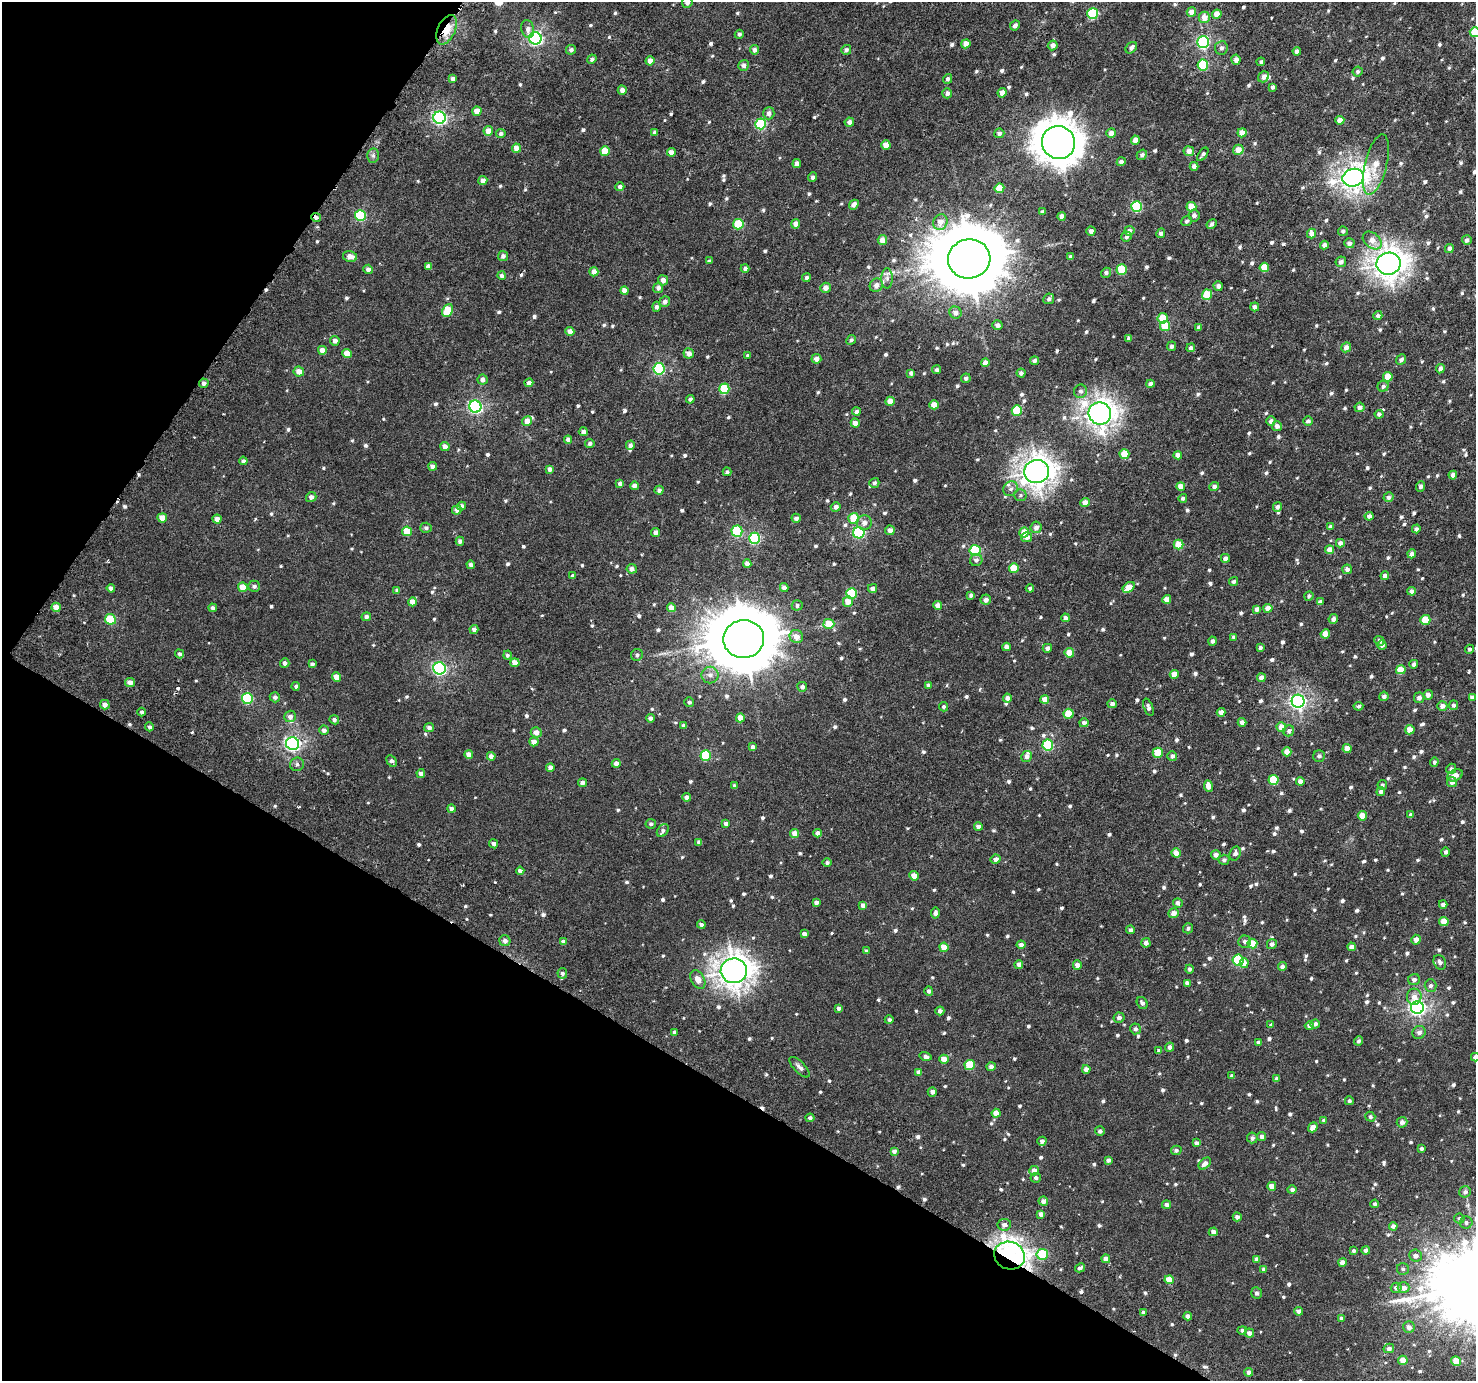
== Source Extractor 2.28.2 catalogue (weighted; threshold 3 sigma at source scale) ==
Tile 9 of 4 x 4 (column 1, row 3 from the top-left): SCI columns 76-1549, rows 1719-3097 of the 6041 x 6121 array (HDU 1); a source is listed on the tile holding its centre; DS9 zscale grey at full resolution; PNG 1478 x 1383 px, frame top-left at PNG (2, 2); each listed source drawn as its Kron ellipse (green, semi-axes under 4 px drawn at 4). Shown black and unused: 29% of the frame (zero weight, under 3 of 6 exposures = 5% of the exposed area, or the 3 px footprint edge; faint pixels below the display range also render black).
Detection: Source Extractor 2.28.2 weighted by HDU 2 'WHT'; one run over the whole footprint, this tile lists its part. Background 2.94e-04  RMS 0.0013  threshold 0.00512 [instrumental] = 3 sigma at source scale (4.09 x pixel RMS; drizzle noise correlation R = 1.36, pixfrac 0.8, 0.0396/0.0396 arcsec/px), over >= 5 px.
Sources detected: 968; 1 cosmic-ray / hot-pixel residue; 3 long thin detections or spike segments (spike, bleed or trail) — neither listed nor drawn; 9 inside a brighter listed object's ellipse — not listed separately; of the other 955, all 500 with FLUX_AUTO >= 0.28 (the completeness limit of this list) listed and drawn (455 fainter detections not listed), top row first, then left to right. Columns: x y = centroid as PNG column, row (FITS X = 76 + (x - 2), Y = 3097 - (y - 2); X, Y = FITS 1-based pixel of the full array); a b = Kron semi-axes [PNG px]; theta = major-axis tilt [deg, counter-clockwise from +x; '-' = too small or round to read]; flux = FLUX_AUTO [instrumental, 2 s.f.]
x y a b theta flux
687 2 5 5 - 0.54
1191 12 5 4 - 1
1093 14 5 5 - 8.3
1217 14 5 4 - 1.3
1204 17 6 5 - 1.2
1015 26 5 4 - 0.48
528 29 9 6 -79 0.59
446 30 15 8 65 3.6
1475 32 5 5 - 2.4
739 34 5 4 - 0.3
535 38 6 6 - 23
1203 42 6 6 - 15
966 44 5 4 - 0.95
1053 45 5 4 - 0.57
1131 48 6 5 - 0.47
1221 48 7 6 - 0.43
571 50 5 4 - 0.36
755 50 5 4 - 0.48
846 50 5 4 - 0.36
1297 51 4 4 - 0.45
592 59 5 4 - 0.3
1236 60 5 4 - 0.55
650 61 5 4 - 0.8
1261 62 4 3 - 0.3
744 65 5 5 - 0.43
1203 65 5 5 - 5.9
1358 72 5 5 - 0.31
1264 77 6 5 - 0.63
453 79 4 4 - 0.43
948 79 5 4 - 0.3
1273 87 4 3 - 0.3
622 90 5 4 - 0.62
947 93 5 5 - 0.48
1002 93 5 4 - 0.72
477 111 4 4 - 1.4
769 113 6 5 - 0.54
439 118 6 6 - 22
1340 120 4 4 - 0.82
849 122 4 4 - 0.45
761 124 5 5 - 9
488 131 5 5 - 1.1
654 132 4 4 - 0.32
501 133 5 4 - 0.34
999 133 5 5 - 0.42
1111 133 5 4 - 0.68
1242 133 4 4 - 1.5
1135 140 4 4 - 0.97
1058 143 17 16 - 250
886 145 4 4 - 1.2
516 148 4 4 - 1.2
1238 150 5 5 - 1
605 151 5 5 - 2.2
1189 151 5 5 - 0.79
671 152 4 4 - 0.59
1203 154 8 4 56 0.33
373 155 7 6 - 0.29
1142 155 5 4 - 0.32
1121 162 4 4 - 0.45
797 164 4 4 - 0.51
1376 165 31 11 76 2.6
1194 166 4 4 - 0.64
813 177 5 4 - 0.37
1353 178 11 8 16 81
483 181 4 4 - 0.62
620 187 4 4 - 0.42
999 188 5 5 - 2.6
854 205 5 4 - 0.7
1136 207 5 5 - 8.1
1191 207 5 4 - 1.7
1042 212 4 3 - 0.32
360 215 5 5 - 8.6
1194 215 6 5 - 0.48
1062 216 4 4 - 0.72
316 217 5 4 - 0.3
1187 221 5 5 - 0.31
940 222 8 7 - 1
738 224 5 5 - 4.8
796 224 4 4 - 0.79
1212 224 5 4 - 0.39
1091 231 4 4 - 0.52
1129 231 5 5 - 0.59
1343 231 5 4 - 0.34
1161 233 5 4 - 0.37
1312 233 5 4 - 0.93
1126 237 5 5 - 0.34
882 240 5 5 - 0.99
1372 240 10 7 -40 1.2
1467 240 5 4 - 0.41
1349 243 5 5 - 0.56
1324 245 4 4 - 0.51
1449 248 4 4 - 0.46
350 256 7 5 -12 0.76
503 256 5 5 - 0.42
1070 257 4 4 - 0.32
969 259 21 19 9 1500
709 261 4 3 - 0.28
1341 262 5 5 - 0.49
1388 264 12 11 - 120
428 266 4 4 - 0.5
1264 267 5 4 - 2.3
745 268 4 4 - 0.34
368 269 4 4 - 0.46
1122 269 5 5 - 4.4
594 272 4 4 - 0.75
1106 273 5 5 - 0.38
502 276 4 4 - 0.35
806 278 4 4 - 0.33
887 278 10 5 -90 0.38
663 280 5 5 - 0.78
876 285 7 6 - 0.64
1218 286 5 4 - 0.43
658 288 5 5 - 0.56
825 288 5 5 - 0.64
625 291 4 4 - 0.86
1207 295 5 5 - 3.2
1049 299 5 5 - 0.35
665 302 5 5 - 0.42
656 307 5 4 - 0.38
1255 307 4 4 - 0.48
447 310 7 5 63 3
955 313 6 6 - 0.69
1378 316 4 4 - 0.45
1163 318 5 5 - 2.6
997 325 5 4 - 0.49
1165 326 5 5 - 2.9
1198 327 4 3 - 0.31
570 331 4 4 - 0.84
1129 338 4 4 - 0.35
851 340 5 4 - 0.29
335 341 5 4 - 0.57
1172 346 5 4 - 0.35
1346 347 5 5 - 0.72
1191 348 4 4 - 0.44
322 350 4 4 - 1.1
689 353 5 5 - 0.69
347 354 5 4 - 1.4
748 356 4 3 - 0.3
816 359 5 5 - 0.65
1401 360 6 4 47 0.36
1034 361 4 4 - 0.4
985 363 4 4 - 0.71
659 369 5 5 - 11
1440 369 5 4 - 0.56
936 370 4 4 - 0.3
299 372 5 5 - 0.97
911 373 4 4 - 0.36
1021 373 4 4 - 0.35
1388 377 5 4 - 2.1
966 378 5 4 - 0.37
482 380 5 5 - 0.54
204 383 5 4 - 0.48
529 383 4 4 - 0.59
1150 384 4 4 - 0.56
1383 386 6 5 - 0.34
724 389 5 5 - 5.4
1080 391 7 6 - 0.4
690 399 4 4 - 0.35
890 401 4 4 - 1.2
934 405 4 4 - 1.6
475 407 6 6 - 19
1360 407 5 4 - 0.47
1017 411 5 5 - 4.4
856 412 4 4 - 0.36
1100 414 11 11 - 93
1379 414 4 4 - 0.33
527 421 5 4 - 1.1
1271 421 5 4 - 0.47
1308 421 5 4 - 0.38
855 423 4 4 - 0.94
1277 426 5 5 - 0.57
583 432 4 4 - 0.51
568 440 4 4 - 0.59
590 444 5 4 - 0.33
630 445 4 4 - 0.37
445 447 5 4 - 0.84
1124 454 5 5 - 2.6
1178 455 4 4 - 0.84
243 461 4 4 - 0.33
433 466 4 4 - 0.71
550 469 4 4 - 0.52
727 472 4 4 - 0.29
1037 472 12 11 - 110
1453 475 4 4 - 0.5
874 483 5 5 - 0.31
620 484 4 4 - 0.46
634 486 4 4 - 0.64
1181 486 4 4 - 1.2
1421 486 5 4 - 0.4
1214 487 5 4 - 0.52
1011 489 8 7 - 0.43
659 490 4 4 - 0.36
1020 495 6 6 - 0.29
311 497 5 5 - 0.5
1388 497 5 4 - 0.48
1183 498 4 4 - 0.31
1085 503 4 4 - 0.86
461 506 4 4 - 0.55
836 507 5 4 - 0.56
1277 507 5 4 - 0.41
457 510 5 4 - 0.53
1369 516 4 4 - 0.5
162 518 5 4 - 1.3
796 518 4 4 - 0.46
854 518 5 5 - 2.8
217 519 4 4 - 0.88
864 523 7 7 - 0.64
1036 527 6 5 - 0.55
1330 527 4 4 - 0.36
426 528 5 5 - 0.31
1416 529 4 4 - 0.38
890 530 5 4 - 0.64
407 531 5 5 - 2.7
737 531 5 5 - 7.8
655 532 4 4 - 0.48
1024 532 5 4 - 1.8
859 533 6 5 - 12
1026 537 6 5 - 0.74
754 538 5 5 - 10
460 541 4 4 - 0.51
1340 543 4 4 - 0.54
1178 545 5 5 - 2.3
975 550 5 5 - 7.2
1330 550 4 4 - 1.3
1412 554 4 4 - 0.58
1225 558 4 4 - 0.52
976 560 6 6 - 0.34
747 564 4 4 - 0.74
471 565 4 4 - 0.45
1014 568 5 5 - 2.8
632 569 5 4 - 0.52
1347 569 5 5 - 0.55
573 576 4 3 - 0.31
1385 576 4 4 - 0.54
1234 582 5 4 - 0.33
254 586 6 5 - 0.37
243 587 5 4 - 1.7
1129 587 7 4 40 1.7
111 588 4 4 - 0.5
784 588 4 4 - 0.57
873 588 4 4 - 0.59
1030 588 4 3 - 0.3
397 590 4 4 - 0.29
1412 591 4 4 - 0.5
852 594 5 5 - 5.4
971 595 4 4 - 0.38
1309 596 5 4 - 0.29
1167 599 4 4 - 1.1
986 600 5 5 - 0.51
848 601 5 5 - 1.2
412 602 4 4 - 1.2
1320 602 4 4 - 0.49
797 605 5 5 - 0.33
938 605 4 4 - 0.81
56 607 5 4 - 1.1
213 608 4 4 - 0.38
671 608 4 4 - 0.91
1268 608 4 4 - 1.3
1257 609 4 4 - 0.51
366 617 5 4 - 0.41
1065 618 4 4 - 0.52
110 619 5 5 - 4.6
1333 619 5 4 - 0.52
1425 620 5 5 - 2.5
829 624 5 5 - 2.4
474 629 4 4 - 0.51
1325 634 5 4 - 1.6
796 637 7 6 - 0.96
1234 637 4 4 - 0.37
744 639 20 19 - 1200
1213 641 4 4 - 0.35
1379 641 5 4 - 0.38
1382 645 4 4 - 0.39
1006 647 4 4 - 0.65
1047 648 4 4 - 0.51
1260 648 4 3 - 0.31
1469 649 4 4 - 0.3
1069 653 5 4 - 1.7
179 654 4 4 - 0.31
507 655 4 4 - 0.29
637 655 6 5 - 0.32
285 663 5 4 - 0.42
515 663 4 4 - 1.1
312 664 4 4 - 0.35
1414 664 4 4 - 0.43
439 668 6 6 - 19
1401 670 5 4 - 1.8
1174 674 4 4 - 1.3
710 675 8 8 - 0.61
336 677 4 4 - 1.2
1261 678 4 4 - 0.88
130 682 5 4 - 0.71
928 685 4 4 - 0.36
296 686 4 4 - 0.3
802 687 5 5 - 0.42
1428 695 5 4 - 0.58
1384 696 5 4 - 0.4
275 697 5 5 - 0.37
1472 697 4 4 - 0.38
1007 698 4 4 - 0.53
1419 698 5 5 - 0.53
247 699 5 5 - 8
1045 699 4 4 - 1
1298 701 6 6 - 31
689 702 5 5 - 0.36
1112 704 4 4 - 0.45
105 705 5 5 - 0.72
1453 705 5 4 - 0.35
1358 706 5 4 - 0.35
1442 706 5 5 - 0.61
943 707 4 4 - 0.29
1148 707 9 4 -71 0.44
142 712 4 4 - 0.29
1221 712 4 4 - 0.8
1068 714 5 5 - 2.4
290 716 6 5 - 0.46
650 718 4 4 - 0.41
740 718 4 4 - 1.3
334 720 5 4 - 0.34
1242 722 4 4 - 0.71
1084 723 5 4 - 0.46
684 726 4 4 - 0.42
149 727 4 4 - 0.32
429 727 5 4 - 0.41
1281 727 5 5 - 1.2
324 730 4 4 - 0.48
1410 730 5 4 - 1.4
1289 731 6 5 - 0.41
536 732 5 5 - 0.76
534 742 4 4 - 0.91
293 744 6 6 - 26
1048 745 5 5 - 9.5
752 747 4 4 - 0.45
1347 748 4 4 - 1
1287 752 4 4 - 1.2
1158 753 5 5 - 3.1
469 754 4 4 - 0.78
706 755 5 5 - 5.2
491 756 4 4 - 0.52
1172 756 5 4 - 0.43
1319 756 6 6 - 0.37
1027 757 5 5 - 0.59
392 761 6 4 -58 0.4
1434 762 5 4 - 0.34
616 763 4 4 - 0.57
297 764 7 6 - 0.4
550 767 4 4 - 0.56
1451 769 5 5 - 0.34
421 773 4 4 - 0.5
1455 775 8 5 26 0.9
1274 780 5 5 - 4.2
1300 781 4 4 - 0.68
1452 782 5 5 - 0.59
582 783 4 4 - 0.48
1382 785 5 4 - 0.31
735 786 4 4 - 0.39
1208 786 6 4 -82 1.1
1381 792 4 4 - 0.4
687 797 4 4 - 0.56
451 809 4 4 - 0.45
1411 815 4 4 - 0.39
1362 816 4 4 - 2
726 823 4 4 - 0.51
651 824 5 5 - 0.29
978 826 4 4 - 0.51
663 830 7 5 48 0.36
795 833 4 4 - 1.1
818 833 4 4 - 0.63
699 842 4 4 - 0.46
493 844 5 4 - 0.41
1445 852 5 4 - 0.34
1176 853 5 4 - 1.1
1235 853 7 5 72 0.43
1216 855 5 4 - 0.52
996 859 5 4 - 0.68
1224 860 5 5 - 0.32
827 863 4 4 - 0.33
520 871 4 4 - 0.51
914 876 5 4 - 1.1
816 902 4 4 - 0.48
1178 903 5 5 - 0.47
1443 904 4 4 - 0.45
863 905 4 4 - 0.62
935 913 5 4 - 0.46
1174 913 5 5 - 0.92
1444 921 4 4 - 1.6
701 925 4 4 - 0.48
1188 928 5 5 - 0.31
1131 930 4 4 - 0.34
804 934 4 4 - 0.55
1416 940 5 4 - 0.81
505 941 5 5 - 0.55
563 941 4 4 - 0.48
1245 942 6 6 - 0.39
1146 943 4 4 - 0.57
1252 943 5 5 - 2
1272 944 5 5 - 0.45
1021 945 4 4 - 0.51
944 947 4 4 - 1.4
1351 947 4 4 - 0.54
867 951 4 3 - 0.28
1238 960 5 5 - 8.4
1440 962 7 6 - 0.48
1244 963 5 4 - 0.93
1019 964 4 4 - 0.57
1077 965 4 4 - 0.72
1282 967 4 4 - 0.53
1190 969 4 4 - 0.29
734 971 13 12 - 120
562 973 5 5 - 0.29
698 980 10 6 -61 1.1
1414 980 6 5 - 0.37
1187 983 4 4 - 0.48
1431 986 6 6 - 0.36
929 991 4 4 - 0.36
1414 997 8 7 - 0.91
1142 1003 6 5 - 0.34
839 1008 4 4 - 0.36
1417 1008 6 6 - 32
940 1011 4 4 - 0.5
1119 1018 5 5 - 0.4
889 1020 4 4 - 0.29
1315 1024 5 4 - 0.48
1271 1025 4 4 - 0.33
1309 1026 4 4 - 0.48
1135 1029 5 5 - 0.39
675 1032 4 4 - 0.43
1419 1032 7 6 - 0.47
1359 1041 4 4 - 0.32
1258 1042 4 4 - 0.55
1170 1047 4 4 - 0.43
1159 1051 4 4 - 0.29
926 1056 6 4 -14 0.4
1475 1057 4 4 - 0.53
944 1059 5 4 - 1.2
970 1065 5 5 - 3.7
799 1067 13 5 -45 0.48
991 1067 4 4 - 0.41
1086 1069 4 4 - 0.72
919 1072 4 4 - 0.62
1232 1076 4 3 - 0.33
1277 1079 4 4 - 0.37
932 1092 4 4 - 0.49
1349 1101 4 4 - 0.29
996 1113 4 4 - 1.3
1370 1117 5 4 - 0.31
810 1118 4 4 - 0.36
1324 1120 4 4 - 0.34
1402 1122 5 5 - 0.55
1313 1127 5 4 - 1.1
1100 1131 5 5 - 0.34
1262 1137 4 4 - 0.55
1252 1138 5 5 - 0.39
1042 1141 4 4 - 0.44
1196 1143 4 4 - 0.38
1422 1149 4 4 - 0.37
1176 1150 5 4 - 0.32
894 1151 4 4 - 0.49
1108 1160 4 4 - 0.41
1205 1164 7 5 43 0.69
1034 1171 5 4 - 0.81
1036 1178 5 5 - 0.37
1272 1186 4 4 - 1.1
1292 1190 4 4 - 0.4
1465 1192 6 5 - 0.35
1043 1201 5 4 - 0.57
1375 1204 4 4 - 0.3
1167 1205 4 4 - 0.52
1041 1214 4 4 - 0.67
1237 1217 4 4 - 0.44
1459 1218 5 5 - 0.3
1466 1222 6 6 - 0.31
1004 1225 7 6 - 0.59
1393 1226 4 4 - 0.49
1213 1232 4 4 - 0.55
1366 1250 4 4 - 0.45
1354 1251 4 3 - 0.29
1042 1254 6 5 - 5.6
1009 1256 15 13 -19 93
1416 1256 6 6 - 0.53
1106 1259 4 4 - 0.62
1257 1259 4 4 - 0.58
1343 1262 4 4 - 0.91
1080 1268 5 3 - 0.38
1264 1269 4 4 - 0.31
1403 1269 6 6 - 0.32
1169 1280 4 4 - 1.7
1396 1288 5 5 - 0.47
1404 1288 6 5 - 0.74
1256 1293 6 5 - 0.32
1299 1311 4 4 - 0.51
1143 1312 4 3 - 0.35
1188 1316 4 4 - 0.6
1341 1318 4 4 - 0.35
1409 1327 6 5 - 0.59
1242 1330 5 4 - 0.29
1249 1333 5 4 - 0.61
1389 1348 5 4 - 0.39
1403 1360 5 4 - 1.4
1456 1361 5 5 - 1.3
1249 1372 4 4 - 0.51
Overlapping masked pixels (flux is a lower limit): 3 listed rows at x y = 446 30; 316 217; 1009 1256
Isophote crosses this tile's border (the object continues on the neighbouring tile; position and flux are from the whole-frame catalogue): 3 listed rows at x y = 687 2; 1475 32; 1475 1057